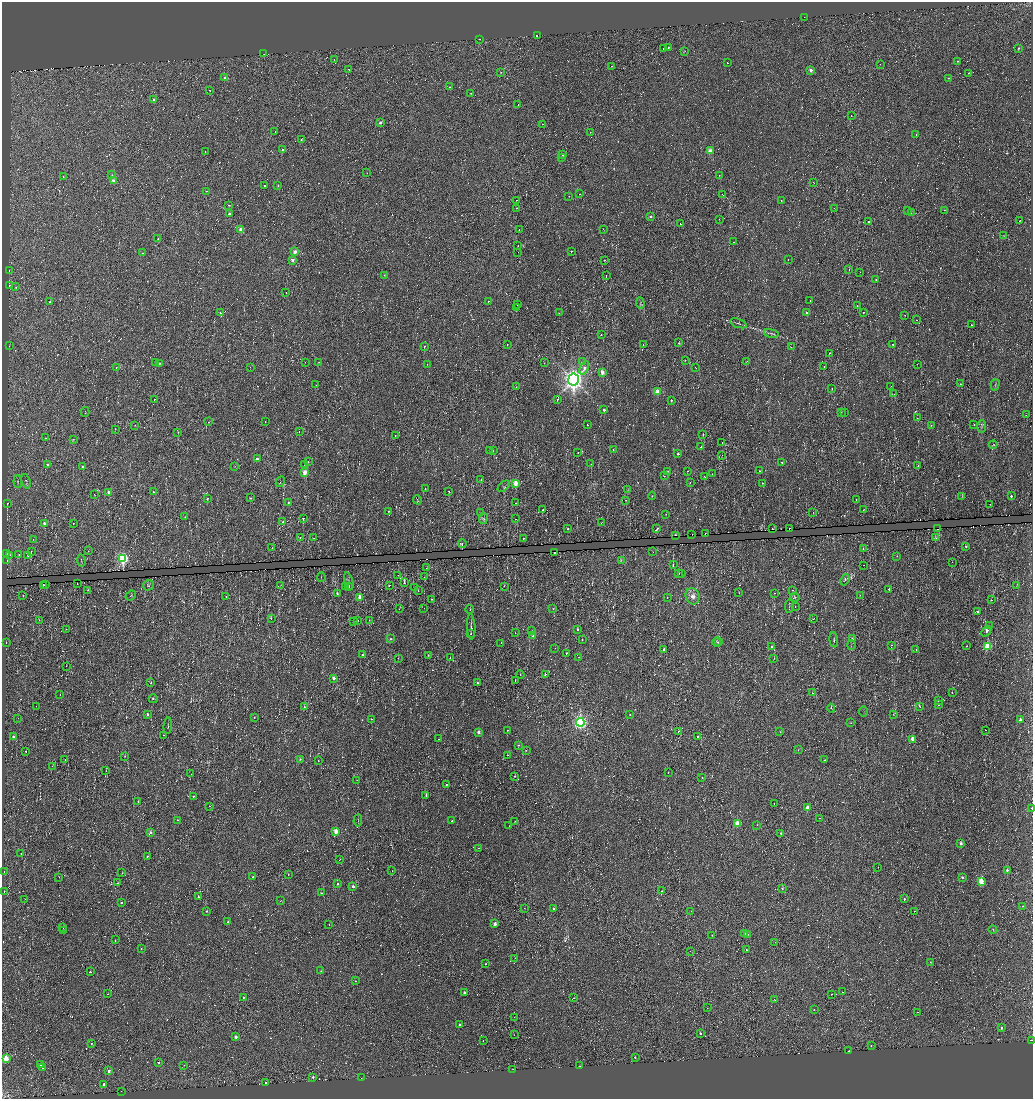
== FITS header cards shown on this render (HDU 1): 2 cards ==
NAXIS1  =                 2062
NAXIS2  =                 2193

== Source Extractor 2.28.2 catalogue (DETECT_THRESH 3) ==
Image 2062 x 2193 px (HDU 1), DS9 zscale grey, zoomed out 1/2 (1 PNG px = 2 x 2 image px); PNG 1035 x 1101 px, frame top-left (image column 2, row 2193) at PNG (2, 2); each listed source drawn as its Kron ellipse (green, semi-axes under 4 px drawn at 4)
Background 6.56e-04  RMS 0.018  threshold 0.0548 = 3 sigma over >= 5 px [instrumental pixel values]
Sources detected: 942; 263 cannot appear on this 1/2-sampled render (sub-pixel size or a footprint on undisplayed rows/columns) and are neither listed nor drawn; of the other 679, the 500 brightest by FLUX_AUTO listed and drawn (179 fainter detections omitted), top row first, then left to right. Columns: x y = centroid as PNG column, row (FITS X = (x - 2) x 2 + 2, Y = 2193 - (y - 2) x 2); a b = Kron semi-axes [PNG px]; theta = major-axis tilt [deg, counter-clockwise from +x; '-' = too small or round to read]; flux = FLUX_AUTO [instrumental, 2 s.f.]
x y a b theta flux
804 17 2 1 - 7.5
537 36 2 1 - 5.4
480 39 2 1 - 9.2
668 47 2 2 - 4.1
663 48 2 2 - 4.8
1018 48 2 2 - 4.4
685 51 2 2 - 2.4
264 54 2 2 - 14
334 59 2 1 - 1.9
957 61 2 2 - 3.9
727 63 2 1 - 2.9
880 64 2 1 - 7.3
611 66 2 1 - 18
348 69 2 2 - 4
811 70 2 2 - 27
501 72 2 2 - 2.6
968 73 2 2 - 2.4
225 78 2 2 - 17
948 78 2 2 - 2.7
450 87 2 2 - 3.3
210 90 2 1 - 1.8
470 93 2 1 - 1.6
154 100 2 2 - 19
518 105 2 1 - 12
851 115 2 1 - 2.1
380 123 2 2 - 12
543 124 3 2 - 2.4
275 132 2 2 - 2.5
590 132 2 2 - 1.9
916 134 2 1 - 15
301 139 2 2 - 3.3
282 149 2 2 - 6.1
205 151 2 1 - 3.5
710 151 3 2 - 58
563 154 2 2 - 14
561 157 3 2 - 2.8
367 173 2 1 - 5.2
112 175 3 3 - 3.2
719 175 2 1 - 1.7
63 177 2 2 - 2.6
113 181 2 2 - 36
814 183 2 2 - 2
264 185 2 2 - 23
278 185 3 2 - 3.6
207 191 2 1 - 2.3
579 194 2 1 - 2.1
723 195 2 1 - 3.2
569 196 2 1 - 12
517 200 2 1 - 18
781 200 3 2 - 1.7
229 205 2 2 - 4.4
517 208 2 1 - 8.5
835 208 4 2 - 1.8
944 210 2 2 - 1.8
907 211 2 2 - 6.5
911 213 2 2 - 1.6
229 214 2 2 - 13
650 217 2 2 - 13
719 219 2 2 - 3
1020 221 2 2 - 1.8
869 222 2 2 - 9.1
680 224 2 1 - 1.7
603 229 2 1 - 3.8
241 230 2 2 - 65
519 230 2 2 - 2.4
1004 235 3 2 - 1.8
158 239 2 1 - 6.5
733 242 2 2 - 6.5
518 246 2 2 - 2
571 251 2 2 - 5.3
295 252 2 2 - 30
518 252 2 1 - 4
143 253 2 2 - 11
788 259 2 1 - 8.6
292 260 2 2 - 22
604 260 2 1 - 2.3
9 270 2 2 - 8.6
849 270 2 1 - 6.8
860 272 2 1 - 5.5
384 275 3 2 - 2.3
606 275 2 1 - 2.7
876 279 2 2 - 2.6
9 286 2 2 - 10
16 287 2 2 - 15
286 292 2 1 - 2.6
488 301 2 2 - 3
810 301 2 1 - 6.5
50 302 2 1 - 3.1
640 303 6 4 -86 4.8
517 304 2 1 - 2.5
857 306 2 2 - 2.4
516 308 2 1 - 8.9
863 312 2 2 - 3.3
220 313 2 1 - 14
559 313 3 2 - 3.6
807 313 2 2 - 11
905 315 2 1 - 1.8
917 320 2 1 - 14
739 323 8 2 -18 5.4
971 325 2 2 - 5.8
771 333 7 3 -11 5.9
601 334 2 1 - 2.4
679 343 3 3 - 3.3
507 344 2 2 - 2.4
893 344 2 2 - 4
643 345 2 1 - 3.6
9 346 2 1 - 1.6
424 346 3 2 - 2.6
791 347 3 2 - 1.9
829 353 2 1 - 9
685 360 2 1 - 13
747 361 2 1 - 2.2
305 362 2 1 - 4.5
319 362 2 1 - 1.9
583 362 2 2 - 5.5
156 363 3 3 - 3.5
159 363 2 2 - 3.7
544 363 2 1 - 1.9
427 364 2 1 - 3.6
917 364 2 1 - 10
116 367 2 2 - 2.8
250 367 2 2 - 3.1
824 367 2 2 - 2.2
584 368 7 3 66 20
696 368 2 1 - 6.1
602 372 3 2 - 35
573 380 6 5 - 1700
960 384 2 1 - 13
316 385 2 2 - 1.7
995 385 6 2 74 3.7
516 387 2 1 - 1.8
891 387 2 2 - 1.7
832 389 2 1 - 3.8
657 392 2 2 - 61
894 394 2 1 - 2.6
155 399 2 1 - 7.2
558 399 2 2 - 4.3
671 400 2 2 - 8.5
604 410 2 2 - 11
85 412 5 2 - 2.1
841 412 3 2 - 2
844 413 2 2 - 4
1026 414 4 1 - 1.7
917 418 2 1 - 3.3
265 421 2 1 - 4.9
208 422 2 2 - 8.8
974 424 2 2 - 3.7
135 425 2 1 - 1.9
587 425 2 2 - 8.6
931 425 3 3 - 2.4
982 426 6 2 89 4
115 429 2 1 - 3
299 431 2 1 - 8.2
178 432 4 2 - 1.8
703 434 2 2 - 3.1
395 435 2 2 - 11
45 438 3 3 - 2.3
73 439 3 3 - 2.1
722 443 3 1 - 35
993 445 4 2 - 2
701 447 2 1 - 2.8
613 449 2 2 - 1.9
489 450 2 1 - 6.1
493 451 4 1 - 2.3
578 453 2 2 - 2.2
678 454 2 2 - 8.1
722 455 2 1 - 19
257 458 2 2 - 12
308 461 2 1 - 3.9
781 462 2 1 - 9.4
304 464 3 2 - 2.6
591 464 2 2 - 6.6
48 465 3 2 - 7.6
918 465 2 2 - 4
234 466 4 2 - 2
82 467 2 2 - 5.7
668 471 2 2 - 2.5
688 471 2 1 - 6.3
760 471 2 2 - 3.1
304 472 3 2 - 58
712 474 2 2 - 2.1
664 476 2 2 - 2.5
704 477 2 1 - 4.2
481 480 2 2 - 3
26 481 7 4 -74 6.6
18 482 6 2 -86 2.3
280 482 5 1 - 2
516 483 3 3 - 68
690 483 2 1 - 3.6
762 483 2 1 - 2.4
504 486 7 3 42 3.8
425 489 2 1 - 2.7
628 490 3 2 - 2.2
448 491 2 2 - 15
109 492 2 2 - 25
153 492 2 2 - 4.7
94 494 2 1 - 2.2
652 496 4 3 - 2.7
1011 496 2 2 - 6.2
962 497 3 2 - 1.8
207 498 3 2 - 3.3
251 498 3 2 - 2.6
856 499 2 1 - 2.1
417 500 5 2 - 2.5
626 500 3 2 - 2.2
288 502 2 2 - 5
7 503 2 2 - 19
515 503 2 1 - 3.7
990 504 2 1 - 27
543 510 2 2 - 5.8
863 510 2 1 - 1.7
388 511 2 2 - 2.4
813 512 2 1 - 12
480 513 3 2 - 1.8
666 514 4 2 - 1.8
185 517 3 2 - 2.5
303 518 2 2 - 18
483 518 5 3 - 5.8
515 519 2 2 - 15
283 522 2 2 - 5
601 522 3 2 - 1.9
44 523 3 2 - 12
73 523 2 1 - 2.7
568 528 2 2 - 5
657 529 3 2 - 12
772 529 2 2 - 2.4
789 529 2 1 - 8.6
937 529 2 1 - 7.7
705 533 2 1 - 85
692 534 2 1 - 16
675 535 2 2 - 14
300 538 3 3 - 2.2
313 538 2 2 - 2
523 538 2 2 - 3.3
936 538 2 2 - 5.3
33 539 2 2 - 3
462 543 4 2 - 7.3
966 546 2 2 - 7.9
272 548 2 1 - 4
863 549 2 2 - 3.9
88 551 2 2 - 2.1
31 552 2 1 - 19
653 552 2 1 - 1.8
555 553 2 2 - 4
7 554 2 2 - 18
10 555 3 2 - 1.7
19 555 3 2 - 2.2
28 555 3 3 - 5.2
897 556 3 2 - 1.6
123 558 4 3 - 330
81 560 6 1 -81 2.1
621 560 4 3 - 2.4
7 561 3 2 - 43
952 562 2 1 - 26
673 565 2 2 - 20
864 565 2 1 - 9.6
427 568 2 1 - 5.6
679 574 2 1 - 3.3
681 574 2 2 - 13
398 575 2 2 - 3.3
321 577 5 2 - 1.9
424 577 2 1 - 4.1
845 580 6 3 67 3.9
349 581 9 2 -75 4.4
77 583 2 1 - 3.5
404 583 2 2 - 10
46 584 2 1 - 4.9
43 585 2 2 - 18
148 585 5 5 - 5.3
280 585 4 2 - 1.7
389 585 2 2 - 4.3
1017 585 2 1 - 1.7
504 586 3 2 - 2.2
346 587 2 1 - 18
349 587 2 2 - 4.9
414 588 2 2 - 3.4
88 590 2 2 - 27
793 590 3 2 - 1.7
889 590 2 2 - 6.6
418 591 2 1 - 10
337 593 2 2 - 11
739 593 2 2 - 1.9
774 593 2 2 - 1.8
131 595 6 2 41 3.3
860 595 2 2 - 1.7
23 596 2 2 - 2.3
693 596 8 6 -68 20
226 597 2 2 - 2.2
667 597 2 2 - 6.5
795 597 4 4 - 5.6
359 598 4 2 - 39
432 599 2 1 - 3
991 600 2 1 - 8.2
789 606 7 2 88 3.7
795 607 2 1 - 5.9
424 608 2 1 - 8.2
399 609 2 2 - 1.6
470 609 4 2 - 2.1
553 609 3 2 - 2.1
978 612 2 2 - 6.3
271 618 2 2 - 12
813 619 3 2 - 1.7
39 620 3 2 - 1.7
358 620 2 1 - 5.8
369 620 2 1 - 1.7
353 622 2 1 - 4.8
989 626 2 2 - 2.1
471 627 12 3 -87 11
66 629 2 2 - 6.8
578 629 2 2 - 9
532 631 4 2 - 1.9
986 631 6 3 50 13
515 633 2 1 - 8.3
471 634 3 2 - 4.1
533 636 3 3 - 5.2
852 638 4 3 - 4
391 639 3 3 - 4.7
582 640 2 2 - 2.6
834 640 7 3 -86 4.7
6 642 2 1 - 4.1
717 642 5 3 - 3.1
718 642 3 2 - 2.9
501 643 2 1 - 13
851 645 5 2 - 2.7
892 645 2 1 - 14
771 646 3 3 - 3.5
967 646 2 1 - 2.1
987 646 3 3 - 190
555 648 2 1 - 9.5
664 649 2 2 - 11
916 649 2 1 - 4.8
566 653 2 1 - 32
363 654 2 2 - 6.2
428 655 2 2 - 2.1
579 657 2 1 - 1.9
398 658 3 2 - 1.7
450 658 2 1 - 31
774 658 4 2 - 1.8
66 666 2 1 - 9.4
545 674 2 2 - 5.5
520 675 4 2 - 1.9
334 678 2 2 - 25
515 681 2 1 - 49
151 683 2 1 - 6.4
477 683 2 2 - 8.3
812 693 2 2 - 2
952 693 2 1 - 4.9
60 695 2 1 - 3.5
153 699 4 2 - 5.3
938 700 3 2 - 4.2
939 705 2 1 - 12
36 706 2 1 - 3.2
304 707 2 2 - 6.9
920 707 2 1 - 32
831 708 4 2 - 2.1
864 711 5 1 - 1.9
147 714 2 2 - 9.2
630 714 2 2 - 4.1
893 714 3 3 - 2.3
254 717 2 2 - 2
18 718 2 1 - 3.2
371 719 2 1 - 9.6
1020 720 2 2 - 26
580 722 4 4 - 670
851 723 2 2 - 1.9
168 726 8 1 86 2
507 730 2 1 - 2
986 730 2 1 - 13
678 731 2 2 - 3.1
478 732 2 2 - 19
780 732 3 2 - 1.9
163 735 2 2 - 27
13 737 2 2 - 9.2
698 737 2 2 - 6.1
439 739 2 1 - 2.4
913 739 3 2 - 42
518 745 3 3 - 2.7
526 750 2 1 - 2.2
798 750 3 2 - 1.8
26 751 2 2 - 9.3
507 755 2 2 - 14
125 756 2 1 - 2.6
65 759 2 1 - 8.2
300 759 2 2 - 4.4
825 760 2 2 - 2.6
318 761 2 2 - 1.9
52 766 2 1 - 10
106 771 2 1 - 2.6
668 773 2 2 - 6.5
191 774 2 1 - 3.9
515 776 2 2 - 8.7
702 778 2 2 - 3.5
357 780 2 1 - 6.3
446 784 2 2 - 58
426 795 2 2 - 12
193 796 3 2 - 3.2
138 801 2 1 - 2.8
774 804 2 1 - 5.6
209 806 2 2 - 2.4
808 808 2 2 - 50
1032 809 3 1 - 19
819 818 2 1 - 4.6
177 820 2 2 - 5.5
358 820 6 2 85 2.8
452 821 2 2 - 12
515 821 2 1 - 1.6
737 824 3 3 - 72
757 825 2 2 - 2.8
509 826 2 1 - 5.1
336 831 3 2 - 64
151 832 3 2 - 13
781 833 2 2 - 7.9
961 843 2 2 - 18
478 848 2 2 - 2.5
21 853 2 2 - 2.1
147 856 2 2 - 5.1
340 860 2 1 - 2.3
878 867 2 1 - 25
1007 870 2 2 - 11
392 871 2 1 - 7.1
4 872 2 1 - 6.7
122 873 2 2 - 5.2
288 874 2 2 - 2.4
59 877 2 1 - 22
253 877 2 2 - 3
962 877 2 2 - 6.7
981 881 3 2 - 94
118 883 2 1 - 25
338 884 2 2 - 7
353 886 2 2 - 14
782 889 3 2 - 3.6
4 891 2 2 - 31
662 891 2 2 - 8.4
321 893 2 2 - 4.1
198 897 2 2 - 4
25 899 2 1 - 2.1
904 899 2 2 - 6.4
280 901 3 2 - 2.8
121 903 2 2 - 6.2
1022 906 2 1 - 2.5
524 908 2 1 - 5.6
554 909 2 2 - 12
207 911 2 2 - 5.4
691 911 2 2 - 3.1
914 911 2 2 - 7.9
228 922 2 2 - 6.8
329 924 2 2 - 12
495 924 2 2 - 32
63 927 2 1 - 37
63 930 2 1 - 5.4
993 930 4 2 - 2.3
745 933 2 2 - 4
712 935 2 1 - 2.3
747 935 2 2 - 3.8
115 940 2 1 - 4.5
775 942 2 1 - 3.4
141 948 2 2 - 2.2
746 950 2 2 - 3.3
690 951 2 1 - 4.7
515 958 2 1 - 14
930 962 2 2 - 1.8
485 964 2 2 - 2.7
321 971 3 2 - 3.3
90 972 2 2 - 7.1
355 981 2 2 - 4.8
464 992 2 2 - 15
842 992 2 1 - 12
108 994 2 1 - 13
831 994 2 1 - 17
243 997 2 2 - 3.5
574 998 3 2 - 2.3
775 1000 2 2 - 3.5
707 1008 2 2 - 5.1
814 1010 2 1 - 1.9
917 1012 2 1 - 3.2
514 1017 2 1 - 9.8
459 1024 2 2 - 8
1002 1028 2 2 - 9.7
700 1033 2 2 - 6.1
514 1035 2 1 - 16
236 1037 2 2 - 22
483 1040 2 1 - 5.7
1031 1040 3 1 - 10
91 1044 2 2 - 3.4
871 1046 2 2 - 3.4
849 1051 2 1 - 22
635 1057 2 2 - 4.8
6 1059 3 2 - 77
158 1063 2 2 - 3.7
40 1065 3 2 - 4.8
184 1065 3 2 - 2.2
580 1066 2 2 - 4
42 1068 2 2 - 3.9
512 1069 2 1 - 1.8
109 1071 2 2 - 17
313 1077 2 2 - 7.5
361 1078 2 1 - 13
266 1083 2 2 - 9.2
104 1084 2 2 - 12
121 1091 2 1 - 6.1
At the frame edge (FLAGS 8, measured only in part): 2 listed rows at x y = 1032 809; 1031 1040
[179 fainter detections neither listed nor drawn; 263 sub-pixel or undisplayed-footprint detections neither listed nor drawn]